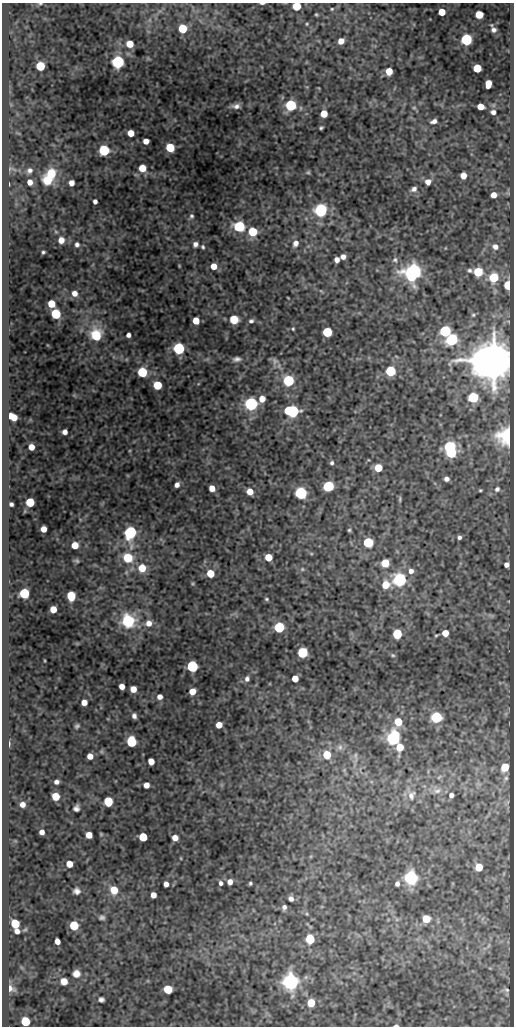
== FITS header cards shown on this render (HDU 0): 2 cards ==
NAXIS1  =                  512
NAXIS2  =                 1024

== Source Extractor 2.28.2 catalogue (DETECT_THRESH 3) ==
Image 512 x 1024 px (HDU 0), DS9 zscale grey, 1 PNG px = 1 image px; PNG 516 x 1028 px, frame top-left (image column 1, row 1024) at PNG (2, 3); no overlay
Background 50.4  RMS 0.57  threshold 1.72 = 3 sigma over >= 5 px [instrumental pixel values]
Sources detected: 213; all 213 listed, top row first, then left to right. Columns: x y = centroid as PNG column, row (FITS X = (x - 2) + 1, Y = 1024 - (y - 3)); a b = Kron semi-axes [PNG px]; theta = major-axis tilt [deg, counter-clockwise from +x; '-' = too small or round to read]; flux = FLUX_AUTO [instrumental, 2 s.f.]
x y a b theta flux
262 3 4 2 - 71
40 4 5 3 - 41
297 6 5 5 - 1500
332 9 4 4 - 40
442 12 5 5 - 760
316 15 3 2 - 41
479 15 5 5 - 1200
307 24 4 3 - 38
183 29 5 5 - 2000
494 30 8 7 - 160
466 39 6 6 - 6800
341 41 5 5 - 360
130 44 5 5 - 690
118 62 6 6 - 9000
40 66 5 5 - 2100
477 68 5 5 - 1600
389 71 5 5 - 710
488 84 7 5 80 570
291 105 6 6 - 5400
236 106 10 5 3 180
480 107 5 5 - 560
414 108 6 5 - 72
493 112 8 7 - 170
324 114 5 5 - 850
434 121 9 6 16 170
321 128 4 3 - 57
131 133 5 5 - 640
146 141 5 5 - 320
170 148 6 5 - 2000
104 150 6 6 - 4400
142 168 5 5 - 780
30 170 7 6 - 140
308 172 5 4 - 49
51 173 8 7 - 1200
463 176 5 5 - 410
47 180 9 7 -33 880
30 182 5 4 - 270
428 182 7 6 - 260
71 183 5 5 - 300
414 189 7 6 - 160
494 195 6 5 - 270
95 201 4 4 - 150
321 210 6 6 - 11000
191 216 7 5 74 82
239 226 6 6 - 4600
56 232 6 4 -19 48
253 232 5 5 - 2000
61 240 6 6 - 380
296 243 8 6 66 220
77 244 6 5 - 120
195 244 6 5 - 150
203 247 5 4 - 64
495 247 9 7 -26 250
445 248 5 3 - 28
43 252 4 3 - 64
343 257 5 5 - 220
337 260 5 5 - 200
395 260 8 7 - 130
179 266 4 3 - 30
214 266 5 5 - 500
470 270 6 5 - 99
413 272 7 7 - 29000
478 272 6 5 - 2000
494 277 7 7 - 1400
508 285 6 4 -90 1600
321 291 7 3 -37 46
74 293 7 6 - 290
51 304 5 5 - 960
56 314 6 5 - 2600
473 315 5 5 - 57
234 319 6 5 - 1600
196 321 5 5 - 770
251 321 6 5 - 100
293 329 4 3 - 43
445 331 6 6 - 6100
327 332 5 5 - 3200
96 335 8 7 - 2000
128 335 4 4 - 150
452 340 7 6 - 5600
179 349 6 5 - 7100
237 359 11 6 5 160
493 360 10 10 - 220000
275 361 11 8 -80 170
390 371 5 5 - 4200
142 372 6 5 - 2800
288 381 6 6 - 5200
157 385 5 5 - 1900
473 397 6 5 - 3400
262 399 5 5 - 480
251 404 6 6 - 13000
292 411 8 6 -10 9100
10 416 5 4 - 420
14 417 5 5 - 550
65 432 5 4 - 210
508 436 9 8 - 4700
31 447 5 5 - 480
449 447 6 6 - 5500
451 453 6 5 - 2700
332 463 5 4 - 82
378 468 5 5 - 1100
446 479 5 4 - 170
177 485 5 4 - 190
328 486 7 6 - 3500
212 488 5 5 - 380
497 489 6 6 - 110
480 490 4 3 - 43
250 492 5 5 - 530
301 493 6 6 - 9700
400 499 9 3 85 63
30 502 5 5 - 1900
11 504 4 4 - 110
43 529 5 5 - 380
349 530 3 3 - 50
130 533 7 6 - 7800
459 537 4 4 - 95
368 542 6 5 - 3000
75 545 5 5 - 750
311 553 6 3 -19 43
268 557 5 5 - 870
128 558 6 6 - 2100
76 561 7 5 -14 75
385 563 6 5 - 1100
506 565 5 4 - 180
142 568 6 6 - 920
302 569 6 5 - 55
411 571 7 6 - 190
210 573 5 5 - 1100
400 580 6 6 - 13000
385 585 7 7 - 760
24 593 6 6 - 3600
71 596 6 5 - 1800
266 599 5 4 - 52
53 609 5 5 - 590
128 621 7 6 - 5900
149 623 7 6 - 300
279 627 6 6 - 4200
445 633 5 5 - 530
397 634 6 5 - 3100
436 635 5 3 - 44
302 652 6 5 - 4000
393 655 7 5 -21 68
192 666 6 5 - 7100
247 679 7 6 - 150
295 679 5 5 - 660
122 686 5 5 - 350
133 689 5 5 - 470
192 691 5 5 - 550
160 697 5 5 - 230
84 702 5 5 - 380
134 716 5 4 - 140
436 717 6 6 - 5400
398 722 6 5 - 1100
219 725 5 5 - 580
77 726 5 4 - 78
393 738 8 6 71 9600
131 742 6 5 - 3100
9 744 5 3 - 55
340 747 9 8 - 180
400 747 6 5 - 960
327 755 6 5 - 1200
90 756 5 5 - 340
355 757 18 5 -85 220
151 761 5 5 - 470
505 767 6 5 - 1300
344 770 5 5 - 61
439 777 7 4 45 59
506 778 5 5 - 68
56 782 4 4 - 140
146 785 5 5 - 360
437 791 14 8 5 280
411 795 15 11 69 370
451 795 5 5 - 160
56 796 5 5 - 1100
108 802 6 5 - 2100
22 804 5 5 - 260
76 808 6 5 - 140
42 832 5 4 - 220
101 834 6 4 -46 41
89 835 5 5 - 560
143 837 5 5 - 1500
175 838 5 5 - 430
69 864 5 5 - 630
479 867 5 5 - 1000
411 878 6 6 - 13000
230 882 6 5 - 260
221 883 6 5 - 130
250 883 3 3 - 62
166 884 5 4 - 220
397 884 5 4 - 120
114 890 6 5 - 1000
77 891 7 6 - 170
153 895 5 5 - 340
291 899 5 5 - 160
284 907 6 5 - 130
307 914 5 4 - 45
102 917 6 5 - 100
426 919 5 5 - 1200
15 924 6 5 - 2000
74 926 6 5 - 2000
17 931 5 5 - 240
310 939 6 5 - 2400
57 941 5 4 - 320
489 945 6 4 71 57
76 974 8 8 - 250
64 981 5 5 - 610
291 982 6 6 - 27000
10 988 9 7 -29 240
168 989 6 5 - 1800
507 990 7 4 -27 60
101 999 5 5 - 110
311 1003 5 5 - 1000
25 1022 6 5 - 2200
396 1025 5 2 - 98
At the frame edge (FLAGS 8, measured only in part): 5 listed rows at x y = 262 3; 40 4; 297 6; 25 1022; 396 1025